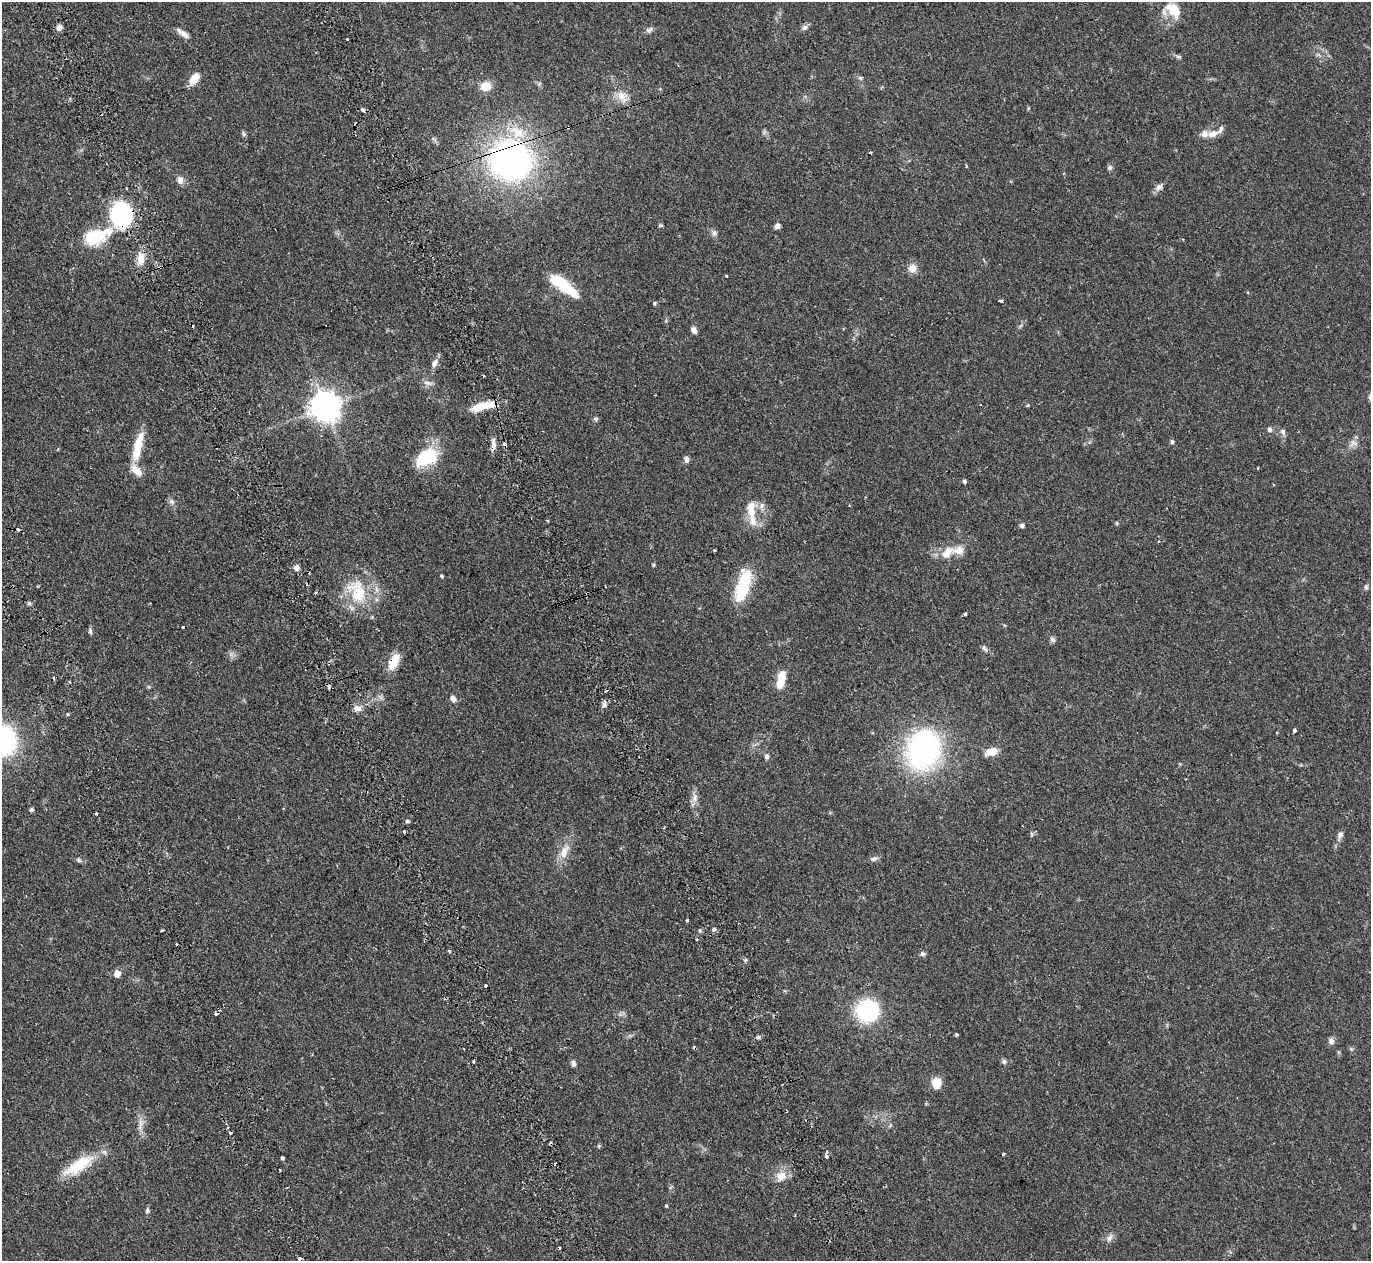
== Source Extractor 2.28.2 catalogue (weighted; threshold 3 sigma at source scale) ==
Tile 11 of 4 x 4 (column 3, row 3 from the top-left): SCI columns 3068-4436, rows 1735-2993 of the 6128 x 6110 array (HDU 1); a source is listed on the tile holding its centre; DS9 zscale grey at full resolution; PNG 1373 x 1263 px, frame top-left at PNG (2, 2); no overlay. Shown black and unused: <1% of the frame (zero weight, under 2 of 3 exposures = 11% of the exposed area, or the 3 px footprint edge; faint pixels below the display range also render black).
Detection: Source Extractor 2.28.2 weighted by HDU 2 'WHT'; one run over the whole footprint, this tile lists its part. Background 0.0542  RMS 0.0047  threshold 0.0211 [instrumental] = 3 sigma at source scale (4.5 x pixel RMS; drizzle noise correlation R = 1.50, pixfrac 1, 0.05/0.05 arcsec/px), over >= 5 px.
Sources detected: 140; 2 inside a brighter object's white glare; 21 cosmic-ray / hot-pixel residue — not listed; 7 inside a brighter listed object's ellipse — not listed separately; the other 110 listed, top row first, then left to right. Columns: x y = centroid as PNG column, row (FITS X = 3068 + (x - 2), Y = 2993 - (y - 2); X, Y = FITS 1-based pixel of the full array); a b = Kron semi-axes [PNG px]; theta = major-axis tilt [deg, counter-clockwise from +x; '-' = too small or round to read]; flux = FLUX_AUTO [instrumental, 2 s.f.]
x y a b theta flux
1173 10 24 14 -48 8.5
59 27 6 5 - 2.7
805 28 9 6 37 1.3
650 30 11 6 31 1.3
183 34 16 7 -37 2.5
347 39 3 2 - 0.84
194 78 14 8 54 6.2
860 78 6 4 -90 0.68
486 86 12 10 9 6
622 96 18 12 -51 5.3
363 110 5 4 - 1
568 127 3 2 - 0.81
244 134 7 5 -73 0.82
1213 134 16 9 17 4
870 152 4 3 - 0.42
510 160 36 33 -17 160
966 166 3 3 - 0.5
1110 167 7 6 - 1.1
180 180 9 7 -86 2.3
1159 187 12 8 46 2.1
126 188 3 2 - 0.63
121 215 16 14 -83 81
777 226 6 5 - 2
714 233 8 6 74 1.3
93 236 22 18 68 14
141 259 14 9 88 5.2
160 267 4 4 - 0.89
912 268 10 9 - 3.7
726 276 3 2 - 0.46
564 286 36 11 -38 19
1001 300 4 3 - 1.9
654 303 5 4 - 0.56
694 330 7 5 -57 2.2
434 363 12 7 61 2.4
428 383 13 6 -13 1.9
486 405 25 10 4 8.2
325 407 10 9 - 550
596 419 6 5 - 0.88
1269 429 6 6 - 1.3
1283 432 9 7 -74 1.5
1172 442 6 4 -89 0.87
1353 443 13 10 14 2.7
493 446 17 5 87 2.7
138 447 38 9 76 11
426 457 26 16 32 21
686 459 7 5 -78 1.7
1258 468 3 2 - 0.51
964 481 5 4 - 0.7
172 501 8 6 -21 1.2
762 505 9 7 58 1.8
751 512 38 10 -82 8.5
547 521 3 2 - 0.62
1117 523 5 3 - 0.45
1022 525 5 5 - 1.4
715 550 3 3 - 1.8
947 552 21 12 48 6.6
296 568 7 7 - 1.8
441 576 5 4 - 0.54
743 586 36 13 73 24
1366 587 7 5 -88 0.89
357 592 36 23 -68 21
29 603 5 5 - 0.82
965 614 3 3 - 0.67
183 627 3 3 - 1.3
90 631 9 5 -82 0.99
1053 640 8 6 -44 1.1
984 648 9 5 -54 1.1
394 661 21 9 66 7.8
781 678 18 9 77 7.2
453 699 9 7 -66 1.7
604 704 13 4 90 1.2
357 708 11 7 9 2.6
67 714 3 3 - 1.2
1294 730 4 3 - 1.6
3 740 20 17 -67 86
923 750 31 25 73 110
992 752 14 8 18 5.4
767 756 7 6 - 1.2
695 798 13 8 82 2.7
31 810 5 5 - 0.8
407 821 5 5 - 0.68
1032 834 6 4 -89 0.62
1340 835 9 7 58 1.7
564 852 22 10 64 5.8
873 859 9 6 13 1.4
79 860 8 5 -31 1.1
687 921 3 3 - 1.1
714 929 5 4 - 1.4
162 930 4 3 - 1.6
449 951 4 3 - 1.4
923 954 7 6 - 1.1
117 973 5 5 - 5.6
867 1011 17 15 31 53
957 1035 3 3 - 0.72
758 1037 6 5 - 0.79
1331 1041 9 7 -73 1.8
473 1061 3 3 - 1.9
1004 1061 7 6 - 1.1
573 1063 7 5 -73 1.4
937 1083 11 10 - 6.3
140 1124 18 5 84 2.8
228 1127 3 2 - 0.52
599 1146 5 5 - 0.53
1003 1154 3 3 - 0.59
826 1156 6 3 -87 2.5
282 1158 4 3 - 1.5
78 1165 41 14 33 16
781 1176 17 13 49 5.2
147 1211 8 5 81 1.1
1109 1238 12 6 55 1.9
Overlapping masked pixels (flux is a lower limit): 6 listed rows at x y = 568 127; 510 160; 121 215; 160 267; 493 446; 394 661
Isophote crosses this tile's border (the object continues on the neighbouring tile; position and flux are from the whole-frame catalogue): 1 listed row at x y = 3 740